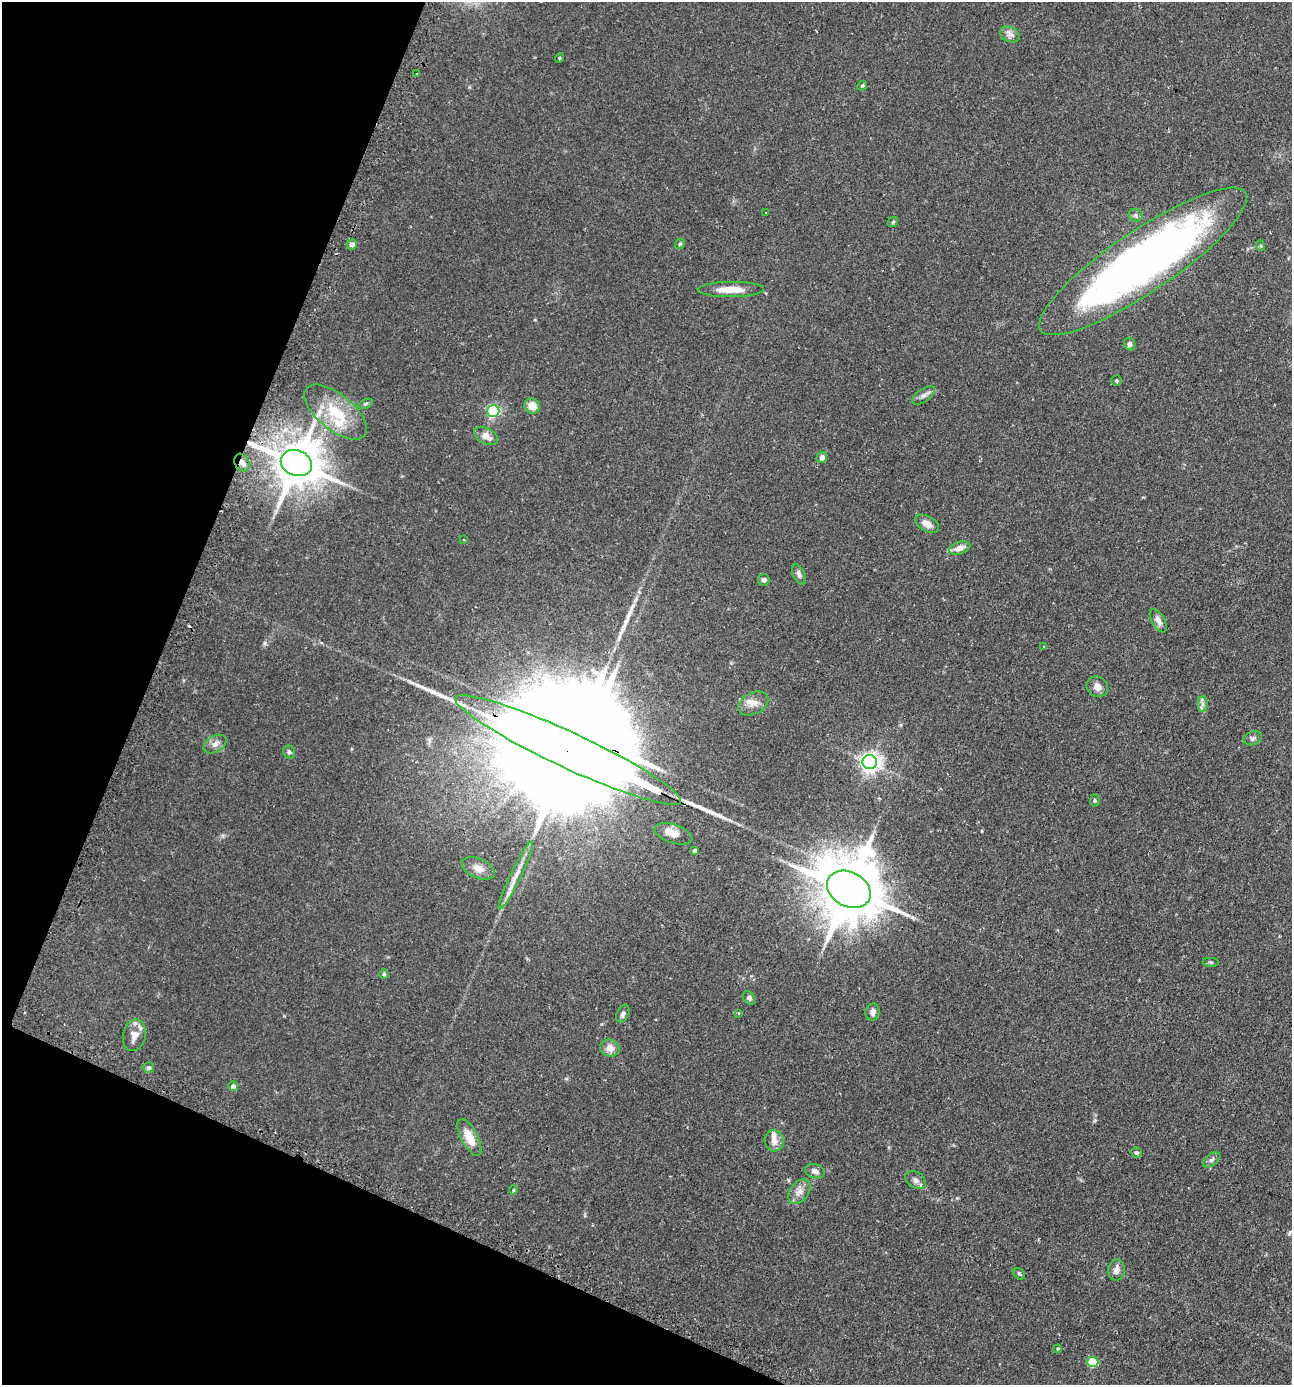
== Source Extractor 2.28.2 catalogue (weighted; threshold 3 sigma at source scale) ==
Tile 9 of 4 x 4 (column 1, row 3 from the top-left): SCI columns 169-1458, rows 1423-2805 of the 5630 x 5612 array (HDU 1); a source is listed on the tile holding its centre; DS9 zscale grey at full resolution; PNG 1294 x 1387 px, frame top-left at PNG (2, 2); each listed source drawn as its Kron ellipse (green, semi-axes under 4 px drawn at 4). Shown black and unused: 20% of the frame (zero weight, under 2 of 3 exposures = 4% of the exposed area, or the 3 px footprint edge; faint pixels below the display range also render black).
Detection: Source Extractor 2.28.2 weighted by HDU 2 'WHT'; one run over the whole footprint, this tile lists its part. Background 0.152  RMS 0.0074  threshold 0.0331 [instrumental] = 3 sigma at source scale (4.5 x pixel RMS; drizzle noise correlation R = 1.50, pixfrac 1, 0.05/0.05 arcsec/px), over >= 5 px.
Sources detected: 75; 1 inside a brighter object's white glare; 1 cosmic-ray / hot-pixel residue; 2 long thin detections or spike segments (spike, bleed or trail) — neither listed nor drawn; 5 inside a brighter listed object's ellipse — not listed separately; the other 66 listed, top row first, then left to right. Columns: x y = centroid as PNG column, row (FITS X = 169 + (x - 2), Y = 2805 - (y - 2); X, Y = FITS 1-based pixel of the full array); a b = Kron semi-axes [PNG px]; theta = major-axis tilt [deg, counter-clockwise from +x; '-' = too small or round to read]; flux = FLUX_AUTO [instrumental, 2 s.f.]
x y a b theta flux
1010 35 10 7 -25 3.3
559 58 5 3 - 0.67
416 73 3 2 - 0.76
862 85 5 3 - 0.86
766 212 3 2 - 0.99
1136 215 7 6 - 1.9
893 222 6 4 46 1.2
680 244 6 4 44 0.9
352 245 5 5 - 3.2
1261 246 5 3 - 0.74
1143 261 123 30 34 500
731 289 33 7 1 13
1130 344 6 5 - 2.2
1117 381 5 5 - 1.1
924 395 13 6 35 3
366 404 7 4 20 1.2
532 406 8 7 - 7.9
493 411 6 6 - 110
336 412 37 17 -39 30
486 436 13 8 -29 6.1
822 457 6 5 - 3.2
242 463 9 7 -60 3.9
296 463 16 12 -20 3500
927 524 13 7 -29 5.9
464 540 3 3 - 0.79
960 548 11 6 17 4.8
799 575 11 5 -68 2.6
764 580 6 5 - 2
1158 621 13 6 -60 4.2
1044 646 4 3 - 0.66
1097 687 11 9 -35 5
753 703 16 10 28 6.7
1203 704 8 5 90 2.2
1253 738 9 6 21 2
215 744 12 8 30 4.1
568 750 124 18 -25 55000
289 752 6 6 - 1.8
870 762 7 7 - 380
1095 800 6 4 -87 1.1
674 834 19 9 -19 7.5
695 851 4 4 - 2.6
478 868 17 9 -23 6.5
516 876 38 5 64 8.5
849 889 23 17 -28 6000
1211 962 8 3 -4 1
384 974 5 4 - 0.86
749 998 7 5 -48 1.9
873 1012 8 7 - 3.5
738 1013 3 3 - 0.91
623 1014 9 6 62 2.3
134 1035 16 11 76 7.1
610 1048 10 8 -16 6
149 1068 5 5 - 1.3
233 1086 5 5 - 2.8
469 1137 20 8 -62 12
774 1141 10 9 - 5
1136 1153 5 5 - 1.4
1212 1160 10 5 38 2.1
815 1171 10 7 -15 3
915 1180 11 8 -35 3.5
513 1190 5 3 - 0.77
799 1192 14 9 52 5.3
1116 1270 10 8 79 4.2
1019 1274 6 5 - 1.1
1058 1349 4 3 - 0.92
1093 1362 5 5 - 36
Overlapping masked pixels (flux is a lower limit): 4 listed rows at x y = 242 463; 296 463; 568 750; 849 889